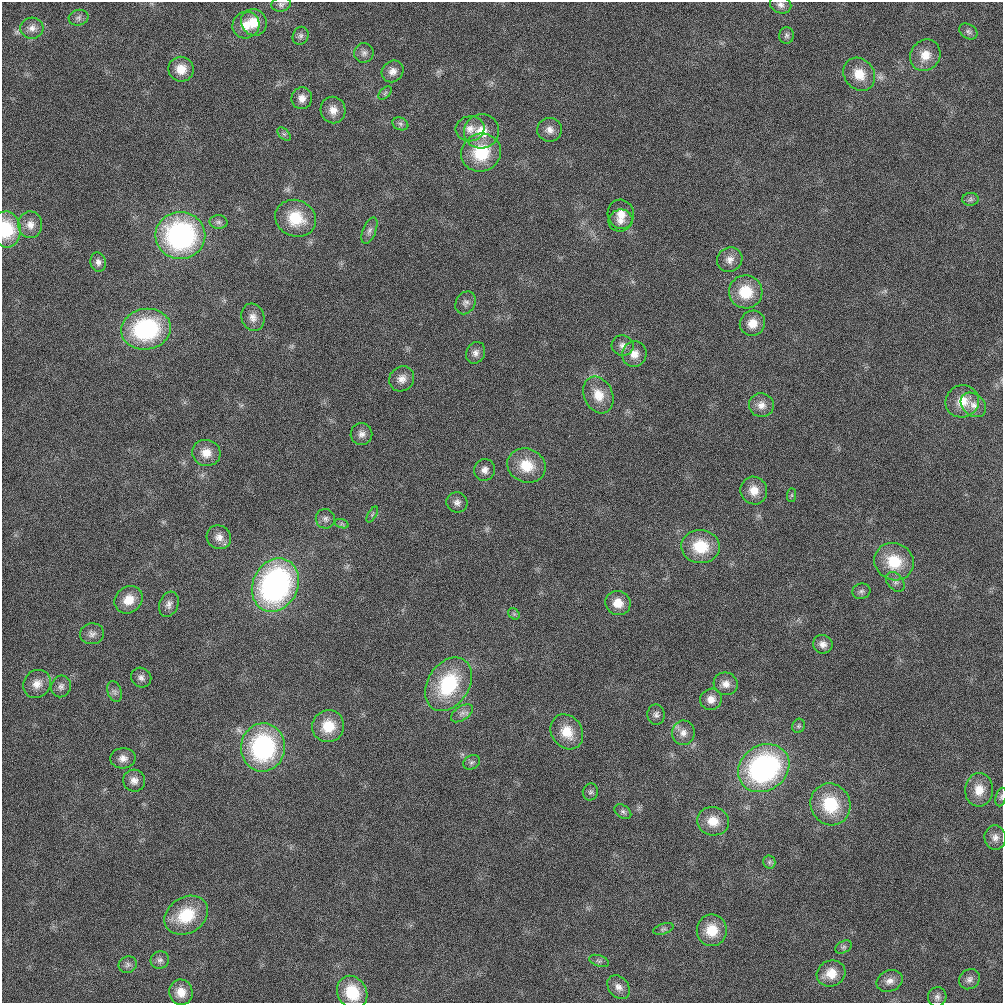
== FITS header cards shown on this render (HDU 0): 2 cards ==
NAXIS1  =                 1001 / length of data axis 1
NAXIS2  =                 1001 / length of data axis 2

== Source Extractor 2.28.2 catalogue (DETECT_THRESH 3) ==
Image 1001 x 1001 px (HDU 0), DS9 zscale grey, 1 PNG px = 1 image px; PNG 1005 x 1005 px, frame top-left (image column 1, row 1001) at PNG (2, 2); each listed source drawn as its Kron ellipse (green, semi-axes under 4 px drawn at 4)
Background 0.011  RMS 0.051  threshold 0.152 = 3 sigma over >= 5 px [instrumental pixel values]
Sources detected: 109; all 109 listed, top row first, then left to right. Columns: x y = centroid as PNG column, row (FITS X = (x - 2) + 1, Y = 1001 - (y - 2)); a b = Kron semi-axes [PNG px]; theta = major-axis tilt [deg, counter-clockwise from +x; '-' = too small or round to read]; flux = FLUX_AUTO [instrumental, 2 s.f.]
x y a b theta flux
281 4 10 7 11 11
781 5 11 8 -21 17
79 18 10 7 14 12
254 22 13 12 - 57
246 25 14 13 - 51
32 28 11 10 - 25
968 31 10 7 -33 11
787 35 8 7 - 10
301 36 9 7 62 12
364 53 9 9 - 15
925 55 16 14 53 53
181 69 13 12 - 52
393 71 11 10 - 25
859 74 17 14 -51 68
385 93 8 4 46 7.3
302 98 11 10 - 28
333 110 13 12 - 35
400 124 8 6 -22 11
470 129 14 12 9 35
549 130 12 12 - 26
482 131 17 17 - 76
284 134 8 5 -44 7.7
481 153 20 19 - 160
970 199 8 6 2 9.8
621 214 14 13 - 41
296 218 21 18 -23 120
620 220 12 11 - 28
218 222 9 7 -1 11
30 225 13 12 - 33
6 229 18 14 -83 150
369 231 14 6 67 16
180 235 25 23 0 680
730 260 13 12 - 29
98 262 10 7 -77 15
746 292 17 16 - 110
466 303 12 9 58 17
253 317 14 11 -72 28
752 323 13 12 - 47
146 329 25 20 10 420
623 345 11 10 - 20
476 353 11 9 62 18
634 354 13 12 - 36
402 379 13 12 - 30
598 395 19 14 -65 64
962 401 17 16 - 66
761 405 12 12 - 30
973 405 14 10 -41 30
361 434 11 11 - 20
206 453 14 13 - 45
526 466 19 17 -23 93
485 470 11 10 - 21
754 491 14 13 - 48
792 495 7 4 89 6.1
457 502 10 10 - 18
372 515 9 4 59 6.4
325 519 10 9 - 16
342 524 7 4 -18 6.5
219 537 12 11 - 28
700 547 19 16 -3 120
894 562 20 18 -26 120
895 582 11 7 -50 15
275 585 28 22 65 940
861 591 9 7 16 12
129 600 15 12 40 58
618 603 13 12 - 49
169 604 13 9 69 20
514 614 6 5 - 6.2
92 634 12 10 5 19
823 644 10 9 - 21
141 678 10 9 - 16
37 684 15 13 44 38
448 684 29 20 58 270
726 684 12 11 - 27
61 686 11 9 66 17
114 692 11 7 -72 13
711 699 11 10 - 30
462 713 12 7 34 17
656 715 10 8 -88 13
328 726 16 15 - 88
799 726 7 6 - 7.4
567 732 18 15 -56 74
683 733 12 11 - 28
263 747 24 22 85 500
123 758 13 10 4 25
472 762 9 7 32 9.5
764 768 27 22 34 720
134 781 11 10 - 24
979 790 17 14 86 57
590 792 8 7 - 10
1001 797 9 5 76 7.9
830 804 21 19 -61 160
623 812 9 6 -35 10
713 821 16 14 -15 60
995 838 12 10 -85 23
769 862 6 6 - 9
186 915 23 18 33 140
663 929 10 5 18 8.8
712 930 16 15 - 85
844 947 9 5 26 8.7
160 960 9 8 - 14
599 961 10 5 -19 9.6
128 965 9 8 - 13
831 973 14 13 - 62
969 979 11 9 38 17
890 981 13 10 22 24
619 987 13 10 -51 23
181 992 13 11 -77 46
352 993 17 14 -62 120
937 997 10 9 - 14
At the frame edge (FLAGS 8, measured only in part): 3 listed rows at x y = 781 5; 6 229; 1001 797